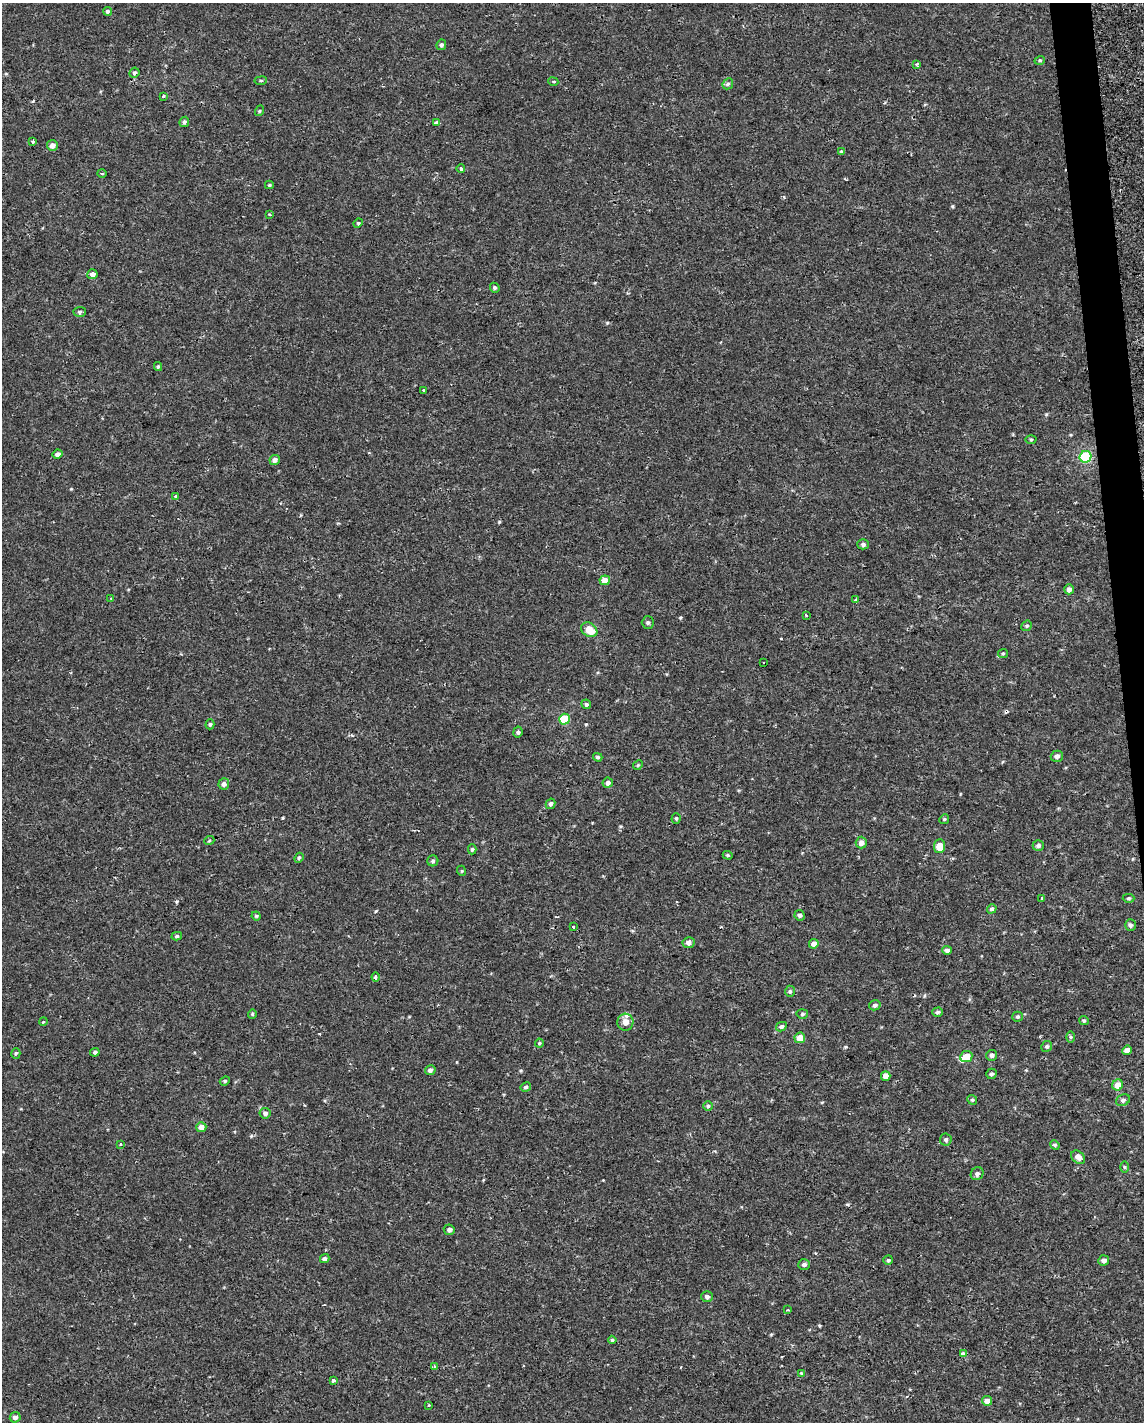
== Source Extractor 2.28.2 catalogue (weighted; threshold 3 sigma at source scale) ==
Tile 6 of 4 x 3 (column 2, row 2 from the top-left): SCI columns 1143-2284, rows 1428-2847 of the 4567 x 4316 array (HDU 1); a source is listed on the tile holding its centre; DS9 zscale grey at full resolution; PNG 1146 x 1424 px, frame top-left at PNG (2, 3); each listed source drawn as its Kron ellipse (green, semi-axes under 4 px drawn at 4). Shown black and unused: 2% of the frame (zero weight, under 2 of 3 exposures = <1% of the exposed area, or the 3 px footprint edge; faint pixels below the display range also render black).
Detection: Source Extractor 2.28.2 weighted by HDU 2 'WHT'; one run over the whole footprint, this tile lists its part. Background -3.16e-05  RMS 0.0021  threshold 0.0096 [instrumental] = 3 sigma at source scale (4.5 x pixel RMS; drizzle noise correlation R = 1.50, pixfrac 1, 0.0396/0.0396 arcsec/px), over >= 5 px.
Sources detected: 128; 1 cosmic-ray / hot-pixel residue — neither listed nor drawn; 2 inside a brighter listed object's ellipse — not listed separately; the other 125 listed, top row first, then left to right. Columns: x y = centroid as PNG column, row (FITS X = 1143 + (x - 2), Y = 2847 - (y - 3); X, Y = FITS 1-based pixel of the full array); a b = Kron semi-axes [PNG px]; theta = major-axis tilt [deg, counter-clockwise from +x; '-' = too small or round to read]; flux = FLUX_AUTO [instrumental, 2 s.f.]
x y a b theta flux
107 11 4 4 - 0.33
441 45 5 4 - 0.4
1040 60 5 3 - 0.26
917 64 3 3 - 0.69
134 73 5 4 - 0.38
261 81 6 3 9 0.28
553 82 5 3 - 0.25
728 84 6 5 - 0.34
163 96 3 3 - 0.32
259 111 5 3 - 0.2
184 122 5 4 - 0.43
437 123 4 3 - 2.1
33 141 3 3 - 0.42
52 145 5 5 - 0.84
841 152 4 3 - 0.3
461 169 4 3 - 0.46
102 173 5 2 - 0.28
269 185 4 4 - 0.24
269 214 4 2 - 0.18
358 223 5 4 - 0.25
92 274 5 5 - 0.94
495 288 5 4 - 0.38
80 312 6 5 - 0.37
158 366 4 4 - 0.26
424 390 3 3 - 0.39
1031 439 5 3 - 0.24
57 454 5 4 - 0.78
1086 457 6 5 - 13
275 460 5 5 - 0.88
176 496 3 3 - 0.28
863 544 5 5 - 0.43
605 580 5 5 - 2
1069 589 5 4 - 0.84
111 598 3 2 - 0.17
855 600 3 3 - 0.7
806 615 3 3 - 0.29
648 622 6 6 - 0.41
1027 626 6 4 41 0.33
589 630 8 6 -34 2.9
1003 653 5 4 - 0.25
763 663 2 2 - 0.23
586 704 5 4 - 0.37
564 719 5 5 - 6.1
210 724 5 4 - 0.29
518 732 5 4 - 0.4
1057 756 6 5 - 0.71
598 757 5 3 - 0.27
638 765 5 4 - 0.27
608 783 5 5 - 0.61
224 784 6 5 - 0.68
551 804 5 4 - 0.45
676 818 5 4 - 0.28
944 819 5 4 - 0.27
209 841 5 3 - 0.2
861 843 6 5 - 0.98
939 846 7 5 86 2.3
1038 846 5 5 - 0.45
472 849 5 4 - 0.3
728 855 5 4 - 0.27
299 858 5 4 - 0.31
433 861 5 5 - 0.36
462 871 5 3 - 0.17
1042 898 3 3 - 0.36
1129 898 6 4 1 0.33
992 909 5 4 - 0.39
800 915 5 5 - 0.49
256 916 5 4 - 0.24
1130 925 6 5 - 0.46
573 927 3 3 - 0.8
177 936 5 4 - 0.32
688 943 6 5 - 0.8
814 944 5 4 - 1.2
947 950 5 4 - 0.67
376 977 4 3 - 1.1
790 991 5 5 - 0.36
875 1005 6 5 - 0.48
937 1012 5 4 - 0.42
252 1014 5 4 - 0.27
802 1014 6 5 - 0.32
1017 1017 5 5 - 0.31
1084 1020 5 4 - 0.28
43 1022 4 3 - 0.2
625 1022 8 8 - 1.2
781 1027 6 4 29 0.48
1071 1037 5 4 - 0.27
800 1038 5 5 - 2.5
539 1043 4 4 - 0.23
1047 1046 5 5 - 0.37
1127 1050 5 4 - 1
95 1052 5 4 - 0.39
16 1053 5 4 - 0.29
992 1055 5 5 - 0.64
966 1057 6 5 - 2.8
430 1070 5 5 - 0.55
991 1074 5 5 - 0.44
886 1076 5 4 - 1.6
225 1081 5 4 - 0.28
1118 1085 5 5 - 2.1
526 1087 5 4 - 0.4
972 1100 5 4 - 0.32
1123 1100 7 5 27 0.59
708 1106 5 5 - 0.3
265 1113 5 5 - 0.55
201 1127 5 5 - 1.5
946 1139 6 6 - 0.42
120 1144 3 3 - 0.73
1055 1145 5 4 - 0.24
1078 1157 8 5 -41 1.2
1124 1167 5 3 - 0.22
977 1174 7 6 - 0.63
449 1230 5 5 - 0.56
325 1259 5 4 - 0.46
888 1260 5 4 - 0.31
1104 1260 5 5 - 0.77
804 1264 6 5 - 0.53
707 1297 6 5 - 0.5
788 1310 3 3 - 0.41
612 1340 4 4 - 0.27
963 1354 4 3 - 0.54
435 1367 4 3 - 1.7
801 1373 4 4 - 0.17
333 1381 4 3 - 0.69
987 1401 5 5 - 1.5
429 1405 3 3 - 0.23
15 1417 5 5 - 0.82